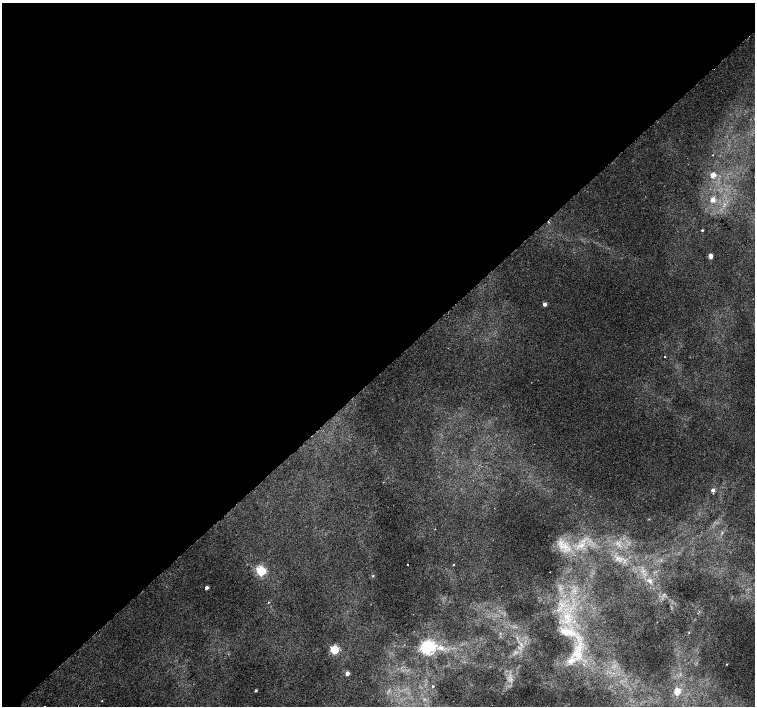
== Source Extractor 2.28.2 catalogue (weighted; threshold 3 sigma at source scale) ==
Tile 2 of 4 x 4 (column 2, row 1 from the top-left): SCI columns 1557-3062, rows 4486-5892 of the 6118 x 6093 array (HDU 1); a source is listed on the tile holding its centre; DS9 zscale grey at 2 x 2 block average (1 PNG px = mean of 2 x 2 image px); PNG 757 x 708 px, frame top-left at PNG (2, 3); no overlay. Shown black and unused: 53% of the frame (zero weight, under 2 of 3 exposures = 3% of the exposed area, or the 3 px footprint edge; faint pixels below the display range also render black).
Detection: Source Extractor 2.28.2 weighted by HDU 2 'WHT'; one run over the whole footprint, this tile lists its part. Background 0.00744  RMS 0.0038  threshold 0.0172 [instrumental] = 3 sigma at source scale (4.5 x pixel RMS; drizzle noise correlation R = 1.50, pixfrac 1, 0.0396/0.0396 arcsec/px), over >= 5 px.
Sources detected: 31; all 31 listed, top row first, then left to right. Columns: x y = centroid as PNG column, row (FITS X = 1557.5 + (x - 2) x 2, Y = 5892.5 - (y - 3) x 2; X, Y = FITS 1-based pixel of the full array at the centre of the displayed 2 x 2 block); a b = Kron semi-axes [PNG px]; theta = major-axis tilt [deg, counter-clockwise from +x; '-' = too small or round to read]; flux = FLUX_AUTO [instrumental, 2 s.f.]
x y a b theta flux
713 155 2 2 - 0.37
713 175 3 3 - 10
713 199 3 3 - 7.8
702 230 2 2 - 1.1
710 256 3 2 - 11
545 304 3 3 - 4.7
665 357 2 2 - 0.62
713 490 3 3 - 3.7
565 546 7 3 -45 3.3
453 564 2 2 - 1.8
408 565 2 2 - 0.9
261 571 3 3 - 99
550 572 2 2 - 0.28
373 576 3 2 - 0.87
650 582 5 2 - 1.4
206 588 2 2 - 4.8
268 602 2 2 - 0.94
565 631 21 8 -10 13
689 633 2 2 - 0.48
521 645 4 2 - 0.9
428 647 4 4 - 290
441 647 9 4 -19 4.4
334 650 3 3 - 73
579 656 9 2 -15 2.9
570 661 8 6 82 5.4
727 664 2 2 - 0.53
347 673 3 3 - 5.5
433 686 2 2 - 0.68
256 690 3 2 - 1.2
677 691 3 3 - 25
102 701 2 2 - 0.37
Diffuse or blended objects may show on this block-average render without a row.